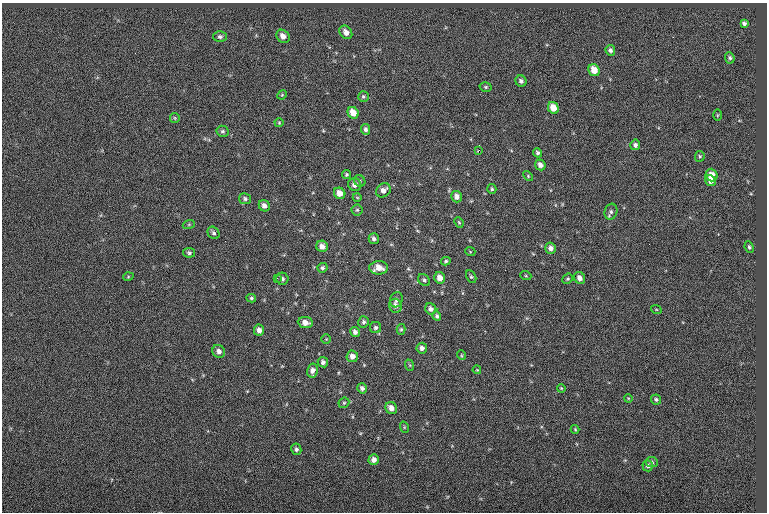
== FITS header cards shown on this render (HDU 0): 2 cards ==
NAXIS1  =                  765
NAXIS2  =                  510

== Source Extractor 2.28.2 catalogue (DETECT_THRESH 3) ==
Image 765 x 510 px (HDU 0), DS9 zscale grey, 1 PNG px = 1 image px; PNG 769 x 514 px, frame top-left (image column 1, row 510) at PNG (2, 3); each listed source drawn as its Kron ellipse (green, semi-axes under 4 px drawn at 4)
Background -0.0394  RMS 6.9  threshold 20.7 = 3 sigma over >= 5 px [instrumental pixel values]
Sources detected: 92; all 92 listed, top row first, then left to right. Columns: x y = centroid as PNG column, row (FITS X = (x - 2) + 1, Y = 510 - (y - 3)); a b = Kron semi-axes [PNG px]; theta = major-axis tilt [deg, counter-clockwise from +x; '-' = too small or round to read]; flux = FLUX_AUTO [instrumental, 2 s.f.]
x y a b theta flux
744 23 4 4 - 1100
346 32 7 5 -53 2900
283 36 7 6 - 2600
220 37 6 5 - 1100
610 50 5 5 - 1200
730 58 6 4 -67 920
594 70 6 5 - 5400
521 81 6 5 - 1300
486 87 6 4 -15 680
282 95 5 4 - 440
363 97 5 5 - 710
553 108 6 5 - 5600
353 113 6 5 - 4800
717 115 6 3 89 460
175 118 5 4 - 520
279 123 4 4 - 460
366 129 5 4 - 1100
223 131 6 5 - 930
635 145 5 5 - 1300
479 150 3 2 - 1000
537 153 4 4 - 990
700 156 5 4 - 630
540 165 6 5 - 2000
347 175 4 4 - 590
712 175 6 6 - 4700
528 176 6 3 -47 520
710 180 6 5 - 3100
360 181 6 5 - 870
355 185 6 6 - 2100
492 189 5 4 - 730
383 190 8 6 40 2600
340 193 6 5 - 4000
357 197 4 3 - 340
457 197 6 5 - 2300
245 199 6 5 - 1000
264 206 6 5 - 2200
357 210 5 5 - 730
611 212 8 6 73 1200
459 222 6 4 -66 600
189 224 6 4 19 560
214 233 7 5 -48 1000
374 239 5 5 - 1300
322 246 6 5 - 2700
749 247 6 4 -64 820
551 248 5 5 - 2100
470 251 5 3 - 380
189 253 6 5 - 840
446 261 4 3 - 680
323 268 5 4 - 950
379 268 9 6 2 4800
526 276 5 3 - 390
128 277 5 3 - 420
471 277 7 4 -62 720
277 278 2 2 - 960
440 278 6 5 - 3800
579 278 6 5 - 2400
282 279 6 6 - 1100
568 279 5 4 - 640
424 280 7 5 -44 1100
251 298 5 3 - 700
396 300 8 6 72 1500
395 306 7 6 - 2300
431 309 6 5 - 1800
656 309 5 3 - 370
437 316 5 4 - 930
364 322 6 5 - 940
305 323 7 5 -6 3200
376 328 5 5 - 1000
401 329 5 4 - 680
259 330 6 5 - 2200
355 332 5 4 - 1700
326 339 4 4 - 480
422 348 5 5 - 1900
219 351 7 6 - 1900
461 355 5 3 - 390
352 356 6 6 - 2500
323 362 5 5 - 1300
409 365 6 3 -70 510
477 370 4 3 - 380
312 371 7 5 77 2200
362 388 5 4 - 1300
561 388 4 3 - 440
628 398 4 3 - 360
656 399 5 4 - 820
344 403 6 5 - 670
391 408 6 5 - 3200
404 427 6 3 -73 500
575 429 4 4 - 490
296 449 6 5 - 980
374 460 5 5 - 2500
652 462 6 5 - 800
648 466 5 5 - 1400